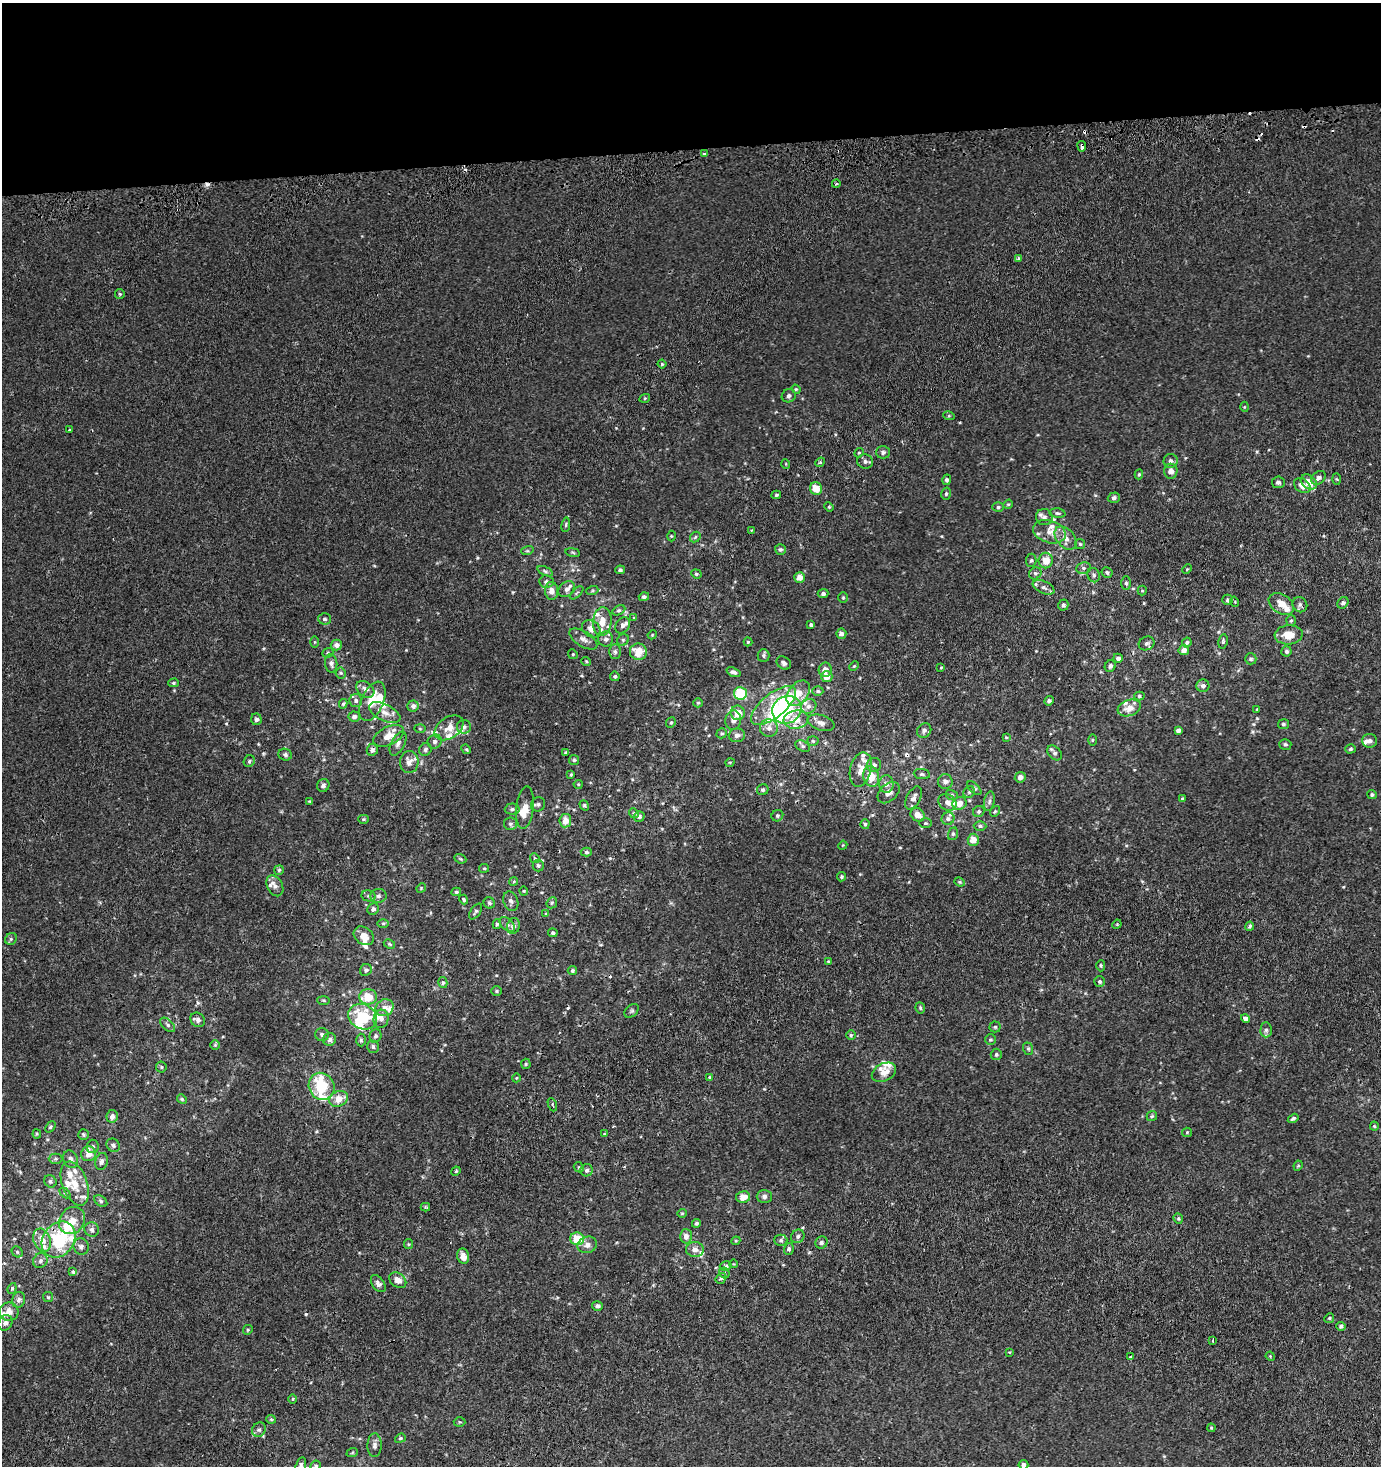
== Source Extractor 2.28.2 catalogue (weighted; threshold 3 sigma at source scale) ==
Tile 2 of 3 x 3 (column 2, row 1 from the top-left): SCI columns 1408-2786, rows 2963-4426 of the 4188 x 4463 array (HDU 1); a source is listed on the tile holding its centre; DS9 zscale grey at full resolution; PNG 1383 x 1468 px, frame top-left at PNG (2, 3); each listed source drawn as its Kron ellipse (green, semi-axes under 4 px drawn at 4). Shown black and unused: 10% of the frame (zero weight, under 2 of 3 exposures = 3% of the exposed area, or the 3 px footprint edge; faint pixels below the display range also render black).
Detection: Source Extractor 2.28.2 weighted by HDU 2 'WHT'; one run over the whole footprint, this tile lists its part. Background 7.90e-04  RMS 0.0026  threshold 0.0116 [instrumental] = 3 sigma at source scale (4.5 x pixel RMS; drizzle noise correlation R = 1.50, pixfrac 1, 0.0396/0.0396 arcsec/px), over >= 5 px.
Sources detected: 426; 1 inside a brighter object's white glare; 14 cosmic-ray / hot-pixel residue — neither listed nor drawn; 53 inside a brighter listed object's ellipse — not listed separately; the other 358 listed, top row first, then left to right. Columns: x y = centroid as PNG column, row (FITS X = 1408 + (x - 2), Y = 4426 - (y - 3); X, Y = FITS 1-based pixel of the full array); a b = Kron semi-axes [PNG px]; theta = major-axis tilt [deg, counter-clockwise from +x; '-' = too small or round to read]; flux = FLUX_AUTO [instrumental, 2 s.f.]
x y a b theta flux
1082 146 5 3 - 3.5
704 153 3 3 - 2.6
836 184 4 3 - 0.21
1018 258 4 3 - 0.52
120 294 5 4 - 0.3
662 364 4 4 - 0.31
796 389 5 4 - 0.3
789 396 7 6 - 0.78
645 398 5 3 - 0.25
1244 407 5 3 - 0.22
949 416 6 3 -17 0.31
70 430 3 3 - 0.47
883 452 7 6 - 0.66
859 453 5 4 - 0.33
865 461 8 7 - 0.74
1171 461 7 7 - 0.87
820 462 5 4 - 0.33
786 464 5 3 - 0.21
1171 471 7 6 - 1.5
1139 474 5 4 - 0.4
1318 478 8 6 36 1
1337 479 5 4 - 0.27
947 480 5 4 - 0.53
1278 482 6 6 - 0.78
1309 482 9 6 -40 2.7
1302 486 9 6 -33 2
816 488 6 6 - 3.2
946 494 6 4 74 0.44
776 495 5 3 - 0.34
1114 498 6 5 - 0.65
1008 504 5 4 - 0.29
829 507 5 4 - 0.26
998 507 6 5 - 0.44
1057 513 8 4 -6 0.52
1044 517 8 8 - 1
566 525 7 3 81 0.36
752 530 4 3 - 0.17
1049 532 17 11 -17 2.7
671 536 5 3 - 0.25
695 537 6 4 48 0.41
1066 538 13 8 -50 2.1
1080 544 5 5 - 0.36
780 549 5 5 - 0.5
527 551 6 4 17 0.37
573 552 7 3 -10 0.34
1031 560 7 5 84 0.49
1046 561 8 7 - 3.1
1083 568 7 6 - 0.73
1187 569 5 3 - 0.24
620 570 5 4 - 0.53
545 571 8 4 -23 0.55
1107 572 5 5 - 0.48
1035 573 6 5 - 0.58
696 574 5 4 - 0.36
1094 575 7 6 - 0.65
800 577 5 5 - 2
546 582 7 6 - 0.81
1126 583 7 5 -89 0.48
1044 587 12 6 -24 1.1
567 589 9 7 39 1.1
552 591 9 6 90 1.7
592 591 6 4 19 0.35
1142 591 5 4 - 0.32
577 593 8 3 45 0.38
823 593 5 4 - 0.58
644 597 5 4 - 0.6
843 597 5 4 - 0.33
1227 600 5 5 - 0.48
1235 602 5 3 - 0.22
1343 603 6 5 - 0.62
1281 604 14 9 -34 3
1063 605 5 5 - 0.57
1300 605 8 7 - 0.82
619 610 7 4 28 0.51
634 618 4 3 - 0.26
324 619 6 6 - 0.53
1291 620 5 5 - 0.34
602 622 14 9 84 3.2
623 625 9 6 53 1
811 625 4 3 - 0.45
591 629 10 8 -39 1.8
841 634 5 5 - 0.89
652 635 5 3 - 0.23
1289 635 14 9 4 3.8
583 639 16 7 -32 1.5
606 639 7 7 - 0.9
623 640 6 5 - 0.49
1223 641 7 4 81 0.44
314 642 6 4 90 0.27
748 642 4 4 - 0.36
1187 642 5 4 - 0.48
1147 643 8 6 25 0.69
336 645 6 5 - 1.1
1184 650 5 5 - 1.4
615 651 7 5 -88 0.66
1286 651 5 5 - 0.5
638 652 8 8 - 4.2
328 653 6 4 21 0.36
573 654 5 4 - 0.3
764 656 6 6 - 0.51
1118 658 5 4 - 0.73
1251 659 6 5 - 0.57
586 661 5 3 - 0.26
331 663 9 6 -85 0.85
784 663 8 6 -34 0.74
854 666 5 3 - 0.27
1110 666 6 5 - 0.69
941 667 4 2 - 0.18
825 670 7 6 - 1.5
733 672 7 4 -22 0.77
341 673 5 5 - 0.41
615 676 5 4 - 0.44
827 677 5 5 - 2
173 683 5 4 - 0.37
1203 686 6 6 - 0.92
365 689 10 7 -41 1.4
818 691 5 4 - 0.4
740 693 6 6 - 9.9
798 693 14 9 51 3.3
1139 696 5 4 - 0.39
356 701 6 6 - 0.81
372 701 21 11 67 5.3
1049 701 5 4 - 0.66
698 703 5 4 - 0.31
343 704 5 4 - 0.5
413 706 5 5 - 0.9
773 706 27 12 39 7.7
809 706 8 7 - 1.1
1129 708 12 8 20 2.5
1257 709 3 2 - 0.18
787 710 15 13 32 19
385 713 17 8 -26 2.3
738 713 7 7 - 3.1
354 717 6 5 - 0.74
256 719 6 5 - 0.69
733 720 10 7 81 1.1
796 720 12 9 7 3.5
671 723 5 4 - 0.36
821 723 14 7 -17 1.4
1283 724 5 5 - 0.48
464 727 7 7 - 0.76
420 728 6 4 -2 0.29
449 728 16 10 34 2.7
769 728 9 9 - 1.4
1178 730 4 3 - 0.76
924 731 8 6 49 0.78
722 733 5 4 - 0.41
737 735 8 7 - 0.94
388 736 16 9 26 3.2
1006 737 4 3 - 0.24
1092 740 5 4 - 0.3
813 741 5 5 - 0.4
1370 741 7 7 - 0.99
435 742 7 6 - 0.72
398 744 13 6 62 1.1
1285 744 6 5 - 0.46
803 746 8 5 -27 0.55
425 749 6 6 - 0.68
466 749 5 4 - 0.3
1350 749 5 4 - 0.44
372 750 6 5 - 0.74
566 753 4 4 - 0.38
1055 753 8 6 -48 0.72
285 755 7 6 - 0.66
574 760 5 5 - 0.41
249 761 6 5 - 0.52
409 762 11 9 88 1.7
730 762 5 3 - 0.2
874 765 7 7 - 0.87
861 769 17 10 76 2.6
922 774 8 5 -7 0.55
571 775 4 3 - 0.3
871 776 10 8 -74 4.3
1020 777 5 5 - 1.2
945 782 7 7 - 1.2
578 784 4 4 - 0.28
886 784 8 7 - 1.3
323 785 6 6 - 0.9
974 788 9 4 -45 0.46
763 790 6 5 - 0.53
969 792 6 5 - 0.47
889 793 13 8 43 2
952 795 6 5 - 0.45
1372 795 5 4 - 0.49
913 798 12 7 63 1.4
1182 798 4 3 - 0.29
309 801 4 3 - 0.18
989 801 10 5 80 0.77
947 802 10 8 -34 1.5
959 803 7 6 - 2.1
538 804 7 6 - 0.66
584 805 5 4 - 0.43
525 807 21 9 84 3.4
512 809 7 5 1 0.63
979 811 6 5 - 0.52
995 811 6 4 52 0.35
634 813 5 4 - 0.34
918 815 7 6 - 2
639 816 5 5 - 0.69
777 816 6 5 - 0.48
363 819 5 4 - 0.36
948 819 6 6 - 0.84
565 821 7 6 - 2.5
925 823 6 5 - 0.43
511 824 6 6 - 0.61
865 824 5 4 - 0.48
980 826 6 4 0 0.51
953 834 6 5 - 0.43
973 840 6 5 - 2.6
843 845 5 3 - 0.21
586 852 5 4 - 0.51
535 858 5 4 - 0.33
460 859 6 4 -21 0.35
538 865 6 6 - 0.51
484 868 5 4 - 0.3
279 870 5 5 - 0.4
842 877 5 4 - 0.44
514 881 4 3 - 0.26
960 882 5 4 - 0.33
275 886 11 7 -62 1.2
421 888 5 4 - 0.31
524 891 4 4 - 0.26
456 892 5 4 - 0.41
369 896 7 5 -12 0.6
378 896 8 7 - 0.89
464 899 5 3 - 0.4
511 901 10 7 -69 0.91
489 903 6 5 - 0.45
552 903 6 5 - 0.41
373 909 6 5 - 0.76
476 911 9 5 55 0.51
546 914 4 3 - 0.29
383 923 6 4 0 0.37
497 924 5 4 - 0.4
507 924 9 5 -41 0.81
1117 924 5 4 - 0.23
513 926 8 6 74 1.1
1250 926 4 3 - 0.5
553 933 5 4 - 0.56
364 936 11 8 -38 2.5
11 939 6 5 - 0.46
389 944 6 4 -27 0.32
828 961 4 4 - 0.33
1101 966 6 4 -90 0.39
366 970 6 5 - 0.73
572 970 4 4 - 0.35
1100 981 5 5 - 0.46
443 983 5 4 - 0.5
497 991 5 4 - 0.36
368 997 9 7 -1 4.7
323 1000 6 3 -1 0.28
385 1008 9 8 - 1.5
920 1008 5 4 - 0.43
632 1011 8 5 41 0.49
363 1017 15 12 -26 9.3
1246 1018 4 3 - 3.2
381 1019 9 7 78 1.2
198 1020 8 6 -48 0.89
168 1025 9 5 -43 0.66
995 1027 5 5 - 0.39
1266 1030 7 5 89 0.66
322 1034 6 6 - 0.64
851 1035 5 5 - 0.36
376 1036 7 6 - 0.57
330 1039 6 6 - 0.86
361 1040 6 4 -87 0.5
990 1040 5 5 - 0.42
215 1045 4 4 - 0.32
373 1047 6 5 - 0.64
1028 1049 6 5 - 0.37
996 1054 6 5 - 0.46
526 1064 5 5 - 0.36
161 1067 5 5 - 0.44
884 1072 13 8 27 2.3
516 1078 4 3 - 0.2
709 1078 3 3 - 0.41
322 1086 14 12 -58 11
182 1099 5 4 - 0.34
338 1099 10 7 26 3.1
552 1105 7 2 -69 0.28
112 1116 6 6 - 1.4
1152 1116 5 5 - 0.36
1293 1118 6 4 32 0.5
1374 1126 4 4 - 0.29
50 1127 6 4 49 0.39
1187 1132 5 4 - 0.31
37 1134 4 4 - 0.31
83 1134 5 5 - 0.43
604 1134 3 3 - 0.3
113 1145 7 6 - 0.7
93 1146 7 6 - 0.56
89 1154 7 7 - 2
55 1159 7 5 1 0.54
70 1159 9 7 -69 1.3
101 1161 8 6 76 1
1298 1166 5 4 - 0.31
579 1167 5 4 - 0.34
587 1170 6 6 - 0.7
456 1171 5 4 - 0.26
50 1181 6 5 - 0.61
75 1184 23 12 -70 5.1
65 1193 6 4 -44 0.35
764 1196 7 6 - 0.78
743 1197 7 5 11 2.6
101 1201 7 5 -37 0.49
425 1207 4 4 - 0.32
682 1213 5 4 - 0.3
1178 1219 5 4 - 0.34
72 1220 14 12 52 3.2
696 1223 4 4 - 0.54
92 1229 7 7 - 0.86
686 1236 7 6 - 1.3
798 1236 7 6 - 0.74
577 1239 7 6 - 6.4
42 1240 12 8 -70 2.6
59 1240 19 15 52 16
781 1240 6 5 - 0.55
736 1241 4 4 - 0.27
821 1242 6 6 - 0.76
408 1244 5 4 - 0.3
587 1245 10 8 22 1.4
81 1247 8 7 - 0.91
695 1249 9 7 -5 1.6
789 1249 6 4 73 0.6
17 1252 6 5 - 0.38
463 1256 8 6 -75 1.9
40 1261 8 7 - 0.86
734 1264 4 3 - 0.17
726 1266 6 4 15 0.48
73 1272 3 3 - 1.4
724 1273 6 5 - 0.4
721 1278 6 5 - 0.49
398 1280 9 6 -37 1.8
378 1284 10 6 -54 0.97
12 1288 5 4 - 0.36
48 1297 5 5 - 0.33
19 1300 8 6 73 0.91
597 1306 5 5 - 0.67
9 1312 9 9 - 1.8
1329 1318 5 4 - 0.38
5 1323 8 6 62 0.92
1341 1326 4 4 - 0.57
248 1330 5 4 - 0.32
1213 1340 3 2 - 1.3
1009 1352 3 3 - 0.23
1270 1356 5 3 - 0.22
1131 1357 3 3 - 2.4
293 1399 5 3 - 0.25
271 1419 5 4 - 0.33
459 1422 6 5 - 0.36
1211 1428 4 4 - 0.26
259 1430 7 6 - 0.78
400 1438 5 4 - 0.38
374 1445 11 7 88 1
352 1453 6 3 19 0.26
1023 1465 5 5 - 0.59
301 1466 9 5 74 0.72
315 1466 5 4 - 0.45
Overlapping masked pixels (flux is a lower limit): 2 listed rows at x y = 1082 146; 59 1240
Isophote crosses this tile's border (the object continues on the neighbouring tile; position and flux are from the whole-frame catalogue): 2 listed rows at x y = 301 1466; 315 1466